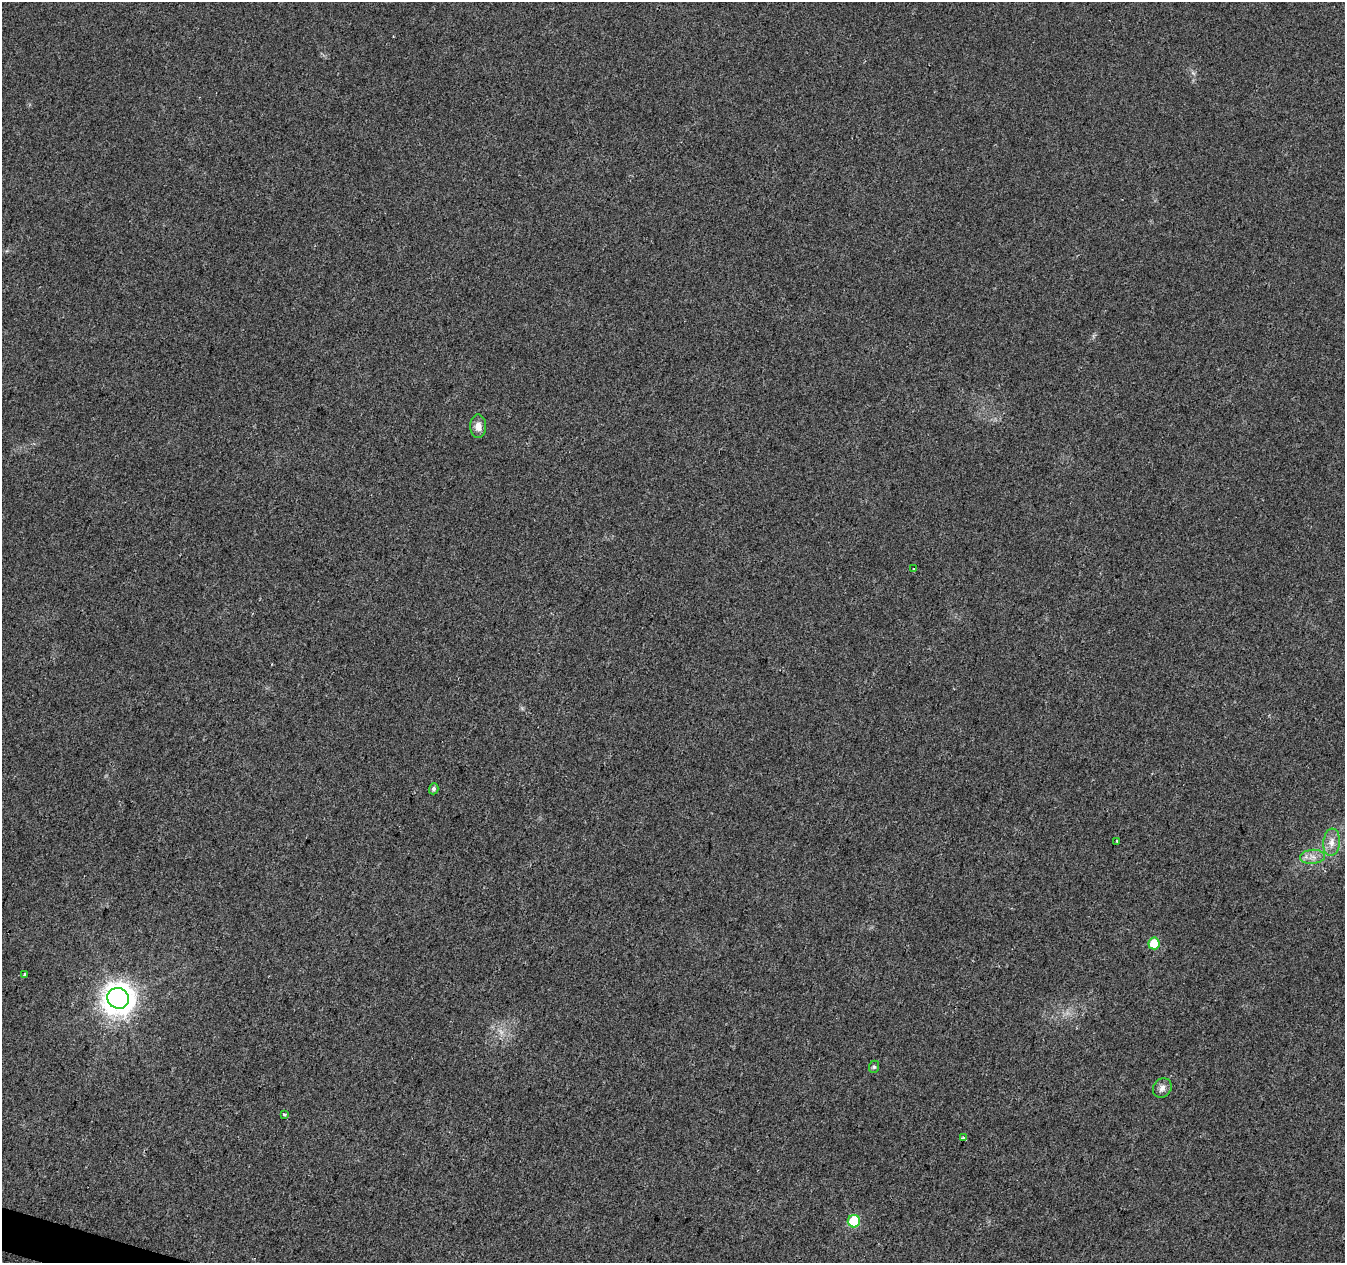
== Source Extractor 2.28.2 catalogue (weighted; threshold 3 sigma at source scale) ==
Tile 7 of 4 x 4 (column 3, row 2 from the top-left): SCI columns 2687-4029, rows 2737-3997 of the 5380 x 5537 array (HDU 1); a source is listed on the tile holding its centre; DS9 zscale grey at full resolution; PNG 1347 x 1265 px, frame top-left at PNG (2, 2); each listed source drawn as its Kron ellipse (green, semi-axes under 4 px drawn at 4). Shown black and unused: <1% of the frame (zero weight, under 2 of 3 exposures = <1% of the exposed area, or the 3 px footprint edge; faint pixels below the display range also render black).
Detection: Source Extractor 2.28.2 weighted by HDU 2 'WHT'; one run over the whole footprint, this tile lists its part. Background 0.0263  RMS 0.0056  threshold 0.0254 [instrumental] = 3 sigma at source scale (4.5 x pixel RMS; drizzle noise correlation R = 1.50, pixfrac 1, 0.0396/0.0396 arcsec/px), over >= 5 px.
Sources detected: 16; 1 too faint to see at this stretch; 1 cosmic-ray / hot-pixel residue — neither listed nor drawn; the other 14 listed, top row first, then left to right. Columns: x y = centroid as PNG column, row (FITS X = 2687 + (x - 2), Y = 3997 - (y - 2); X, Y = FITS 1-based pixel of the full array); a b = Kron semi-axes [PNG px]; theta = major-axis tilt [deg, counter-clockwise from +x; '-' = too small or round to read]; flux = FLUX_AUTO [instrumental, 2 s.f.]
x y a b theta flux
478 426 11 8 90 4.2
914 569 3 3 - 8.9
434 789 5 4 - 1.4
1117 841 3 3 - 0.88
1332 842 14 8 84 4.9
1312 857 12 7 4 3.9
1154 943 6 5 - 15
25 975 3 3 - 3.8
118 998 11 10 - 880
874 1067 6 5 - 0.97
1162 1088 10 8 54 2.9
284 1115 3 3 - 1.1
963 1138 4 3 - 2.2
854 1221 6 6 - 31